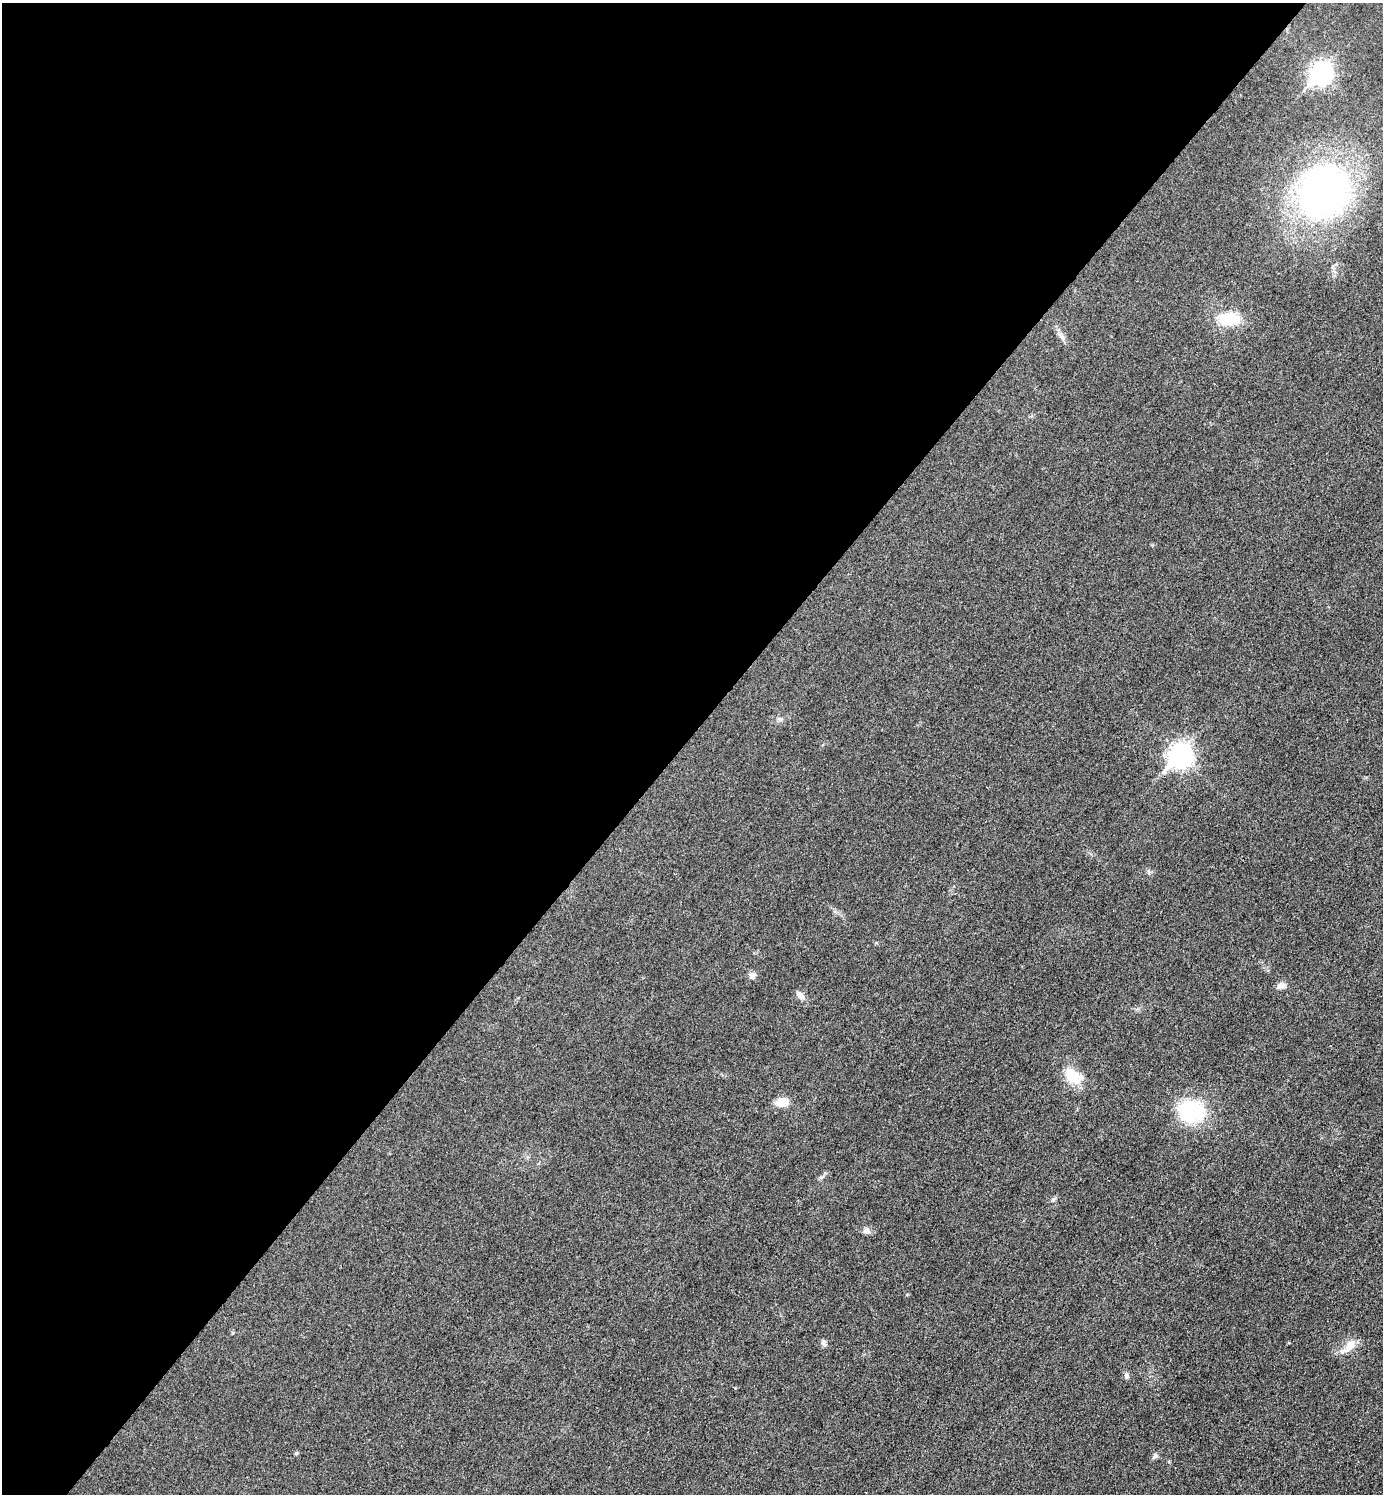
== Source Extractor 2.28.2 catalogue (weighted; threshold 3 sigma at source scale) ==
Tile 5 of 4 x 4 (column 1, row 2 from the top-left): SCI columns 301-1681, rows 2990-4481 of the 5981 x 5980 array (HDU 1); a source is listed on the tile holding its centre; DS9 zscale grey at full resolution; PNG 1385 x 1496 px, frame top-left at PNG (2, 3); no overlay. Shown black and unused: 49% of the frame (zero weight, under 3 of 4 exposures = <1% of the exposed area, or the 3 px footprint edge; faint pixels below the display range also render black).
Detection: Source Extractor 2.28.2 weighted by HDU 2 'WHT'; one run over the whole footprint, this tile lists its part. Background 0.0332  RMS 0.0048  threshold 0.0216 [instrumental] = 3 sigma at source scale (4.5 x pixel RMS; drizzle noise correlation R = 1.50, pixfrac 1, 0.05/0.05 arcsec/px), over >= 5 px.
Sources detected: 22; all 22 listed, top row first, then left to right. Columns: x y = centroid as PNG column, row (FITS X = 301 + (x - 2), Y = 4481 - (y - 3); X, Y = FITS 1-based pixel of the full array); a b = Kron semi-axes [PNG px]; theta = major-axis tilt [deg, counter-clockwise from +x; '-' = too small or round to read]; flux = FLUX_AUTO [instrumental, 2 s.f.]
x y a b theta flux
1321 73 10 8 48 240
1323 192 56 49 62 190
1229 319 22 13 -1 19
1061 336 15 6 -45 2.3
780 719 7 6 - 1.2
1180 755 10 8 46 310
1149 872 7 4 -71 0.82
752 975 9 8 - 2.4
1281 986 12 7 28 2.7
800 995 12 7 -45 2.7
1072 1075 18 13 -41 14
782 1102 15 10 4 5.9
1191 1111 24 20 -17 41
821 1177 8 4 26 1.1
1054 1199 9 4 28 0.98
866 1231 9 9 - 2.1
907 1294 5 3 - 0.5
823 1343 8 6 -76 1.5
1349 1346 26 10 44 6.1
1126 1376 8 7 - 1.3
296 1453 5 4 - 0.83
1155 1456 9 6 45 1.3